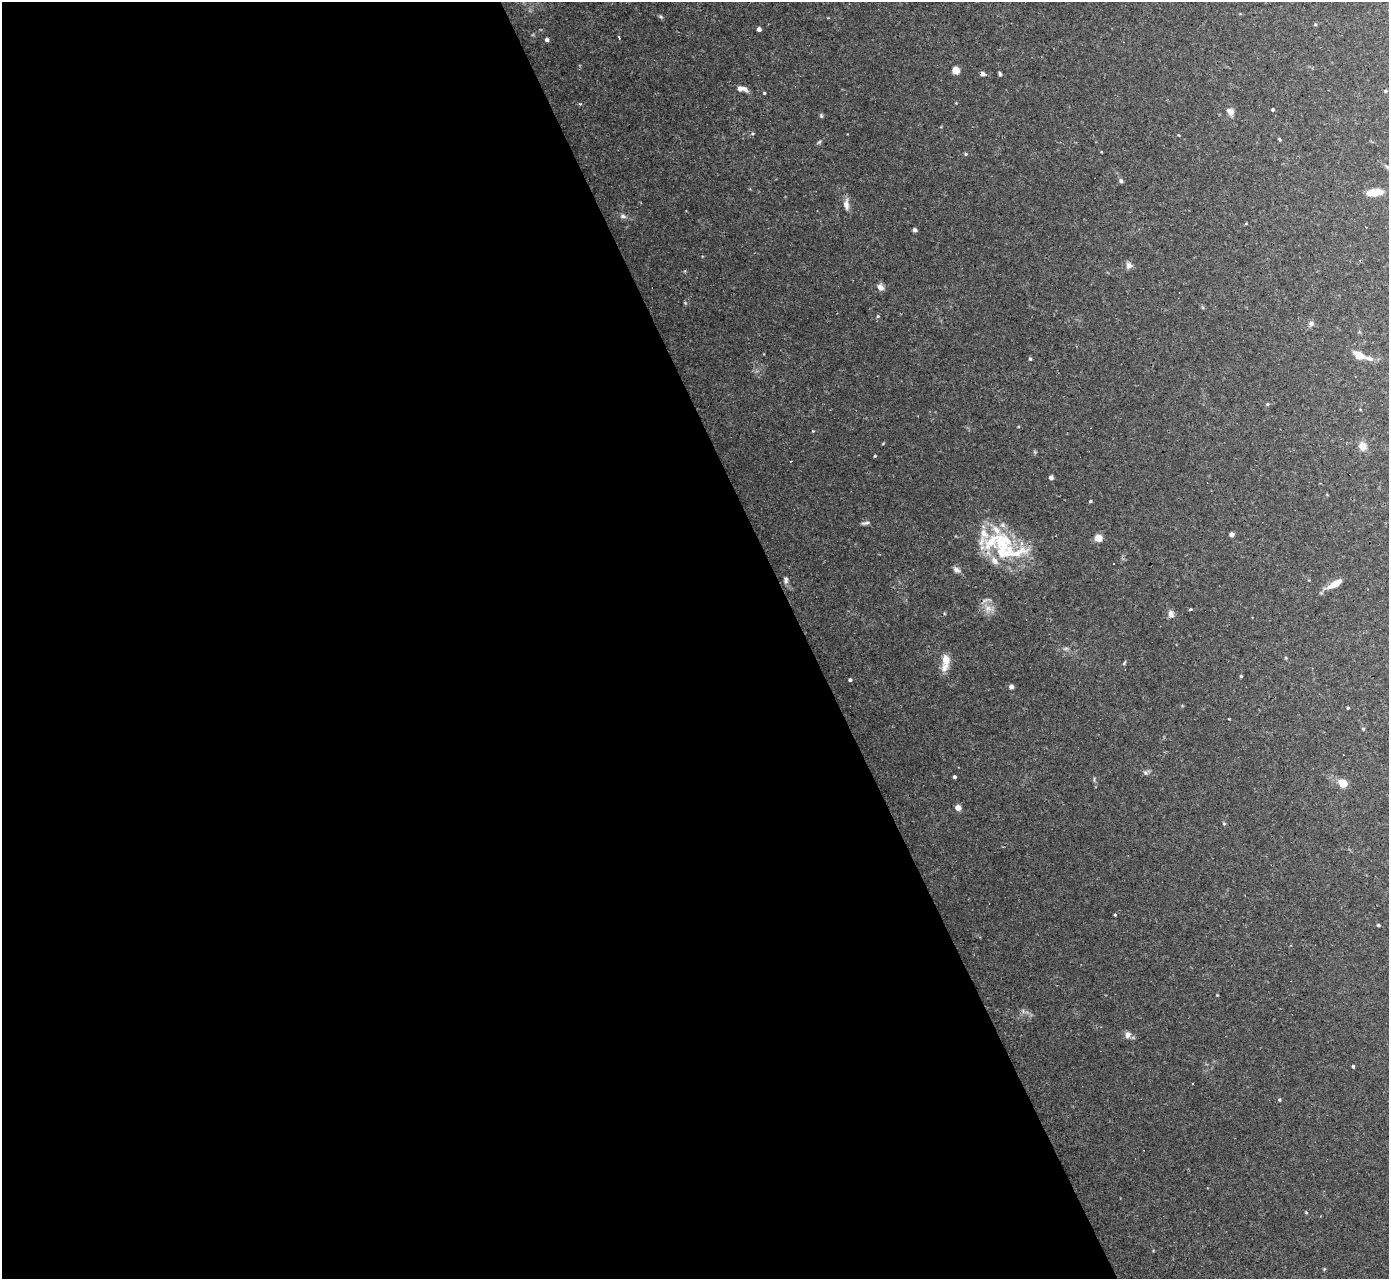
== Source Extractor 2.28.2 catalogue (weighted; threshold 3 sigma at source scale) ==
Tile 9 of 4 x 4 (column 1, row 3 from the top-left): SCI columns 1-1387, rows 1556-2832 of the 5547 x 5534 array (HDU 1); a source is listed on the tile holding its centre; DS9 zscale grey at full resolution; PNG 1391 x 1281 px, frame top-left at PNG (2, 2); no overlay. Shown black and unused: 58% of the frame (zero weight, under 3 of 4 exposures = <1% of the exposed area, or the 3 px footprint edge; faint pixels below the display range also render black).
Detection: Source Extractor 2.28.2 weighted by HDU 2 'WHT'; one run over the whole footprint, this tile lists its part. Background 0.0301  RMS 0.0024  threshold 0.0108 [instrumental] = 3 sigma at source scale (4.5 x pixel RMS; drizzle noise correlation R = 1.50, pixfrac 1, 0.05/0.05 arcsec/px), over >= 5 px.
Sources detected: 81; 1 too faint to see at this stretch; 2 cosmic-ray / hot-pixel residue — not listed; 8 inside a brighter listed object's ellipse — not listed separately; the other 70 listed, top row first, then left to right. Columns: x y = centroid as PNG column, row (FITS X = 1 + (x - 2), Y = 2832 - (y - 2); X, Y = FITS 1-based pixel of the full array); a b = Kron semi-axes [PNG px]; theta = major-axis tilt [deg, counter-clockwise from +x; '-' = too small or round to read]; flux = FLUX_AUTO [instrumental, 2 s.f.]
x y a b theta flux
661 17 6 4 -44 0.36
1315 25 5 3 - 0.24
759 29 4 4 - 1.3
619 38 3 3 - 1.6
547 40 4 4 - 0.79
956 70 5 5 - 5
982 74 5 5 - 1.1
1000 74 5 3 - 0.38
740 89 6 5 - 0.96
1385 91 5 4 - 0.37
764 93 3 3 - 0.25
580 104 5 4 - 0.31
1273 110 3 3 - 0.32
1230 111 11 7 -36 1.2
821 116 6 4 -71 0.31
1279 139 6 3 -70 0.24
966 154 5 4 - 0.31
1387 167 8 4 -10 0.4
1121 181 6 5 - 0.46
1374 192 19 8 5 3.2
846 204 16 7 -87 1.5
623 216 9 6 -8 0.73
915 230 4 4 - 0.77
1129 266 8 7 - 1.1
880 287 8 6 -58 1.3
878 316 5 4 - 0.3
1311 323 7 6 - 0.74
1359 355 14 8 -25 2.7
1030 359 4 3 - 0.33
1267 404 5 4 - 0.33
813 431 3 3 - 0.18
883 443 5 3 - 0.18
1363 446 11 8 -69 2
875 456 3 3 - 0.21
791 461 3 2 - 0.29
1051 478 4 4 - 0.81
1090 501 4 3 - 0.3
865 523 13 3 13 0.53
1232 534 4 4 - 1
1098 538 7 7 - 2.5
1003 541 38 30 -33 16
1113 564 3 3 - 1.7
956 570 10 7 -32 0.84
786 580 9 6 -78 0.6
1335 584 16 6 30 3.4
988 608 11 9 -2 1.8
1190 609 3 3 - 0.42
1171 614 7 6 - 1.5
1066 649 8 4 9 0.46
945 662 21 8 82 3
1124 663 6 3 47 0.28
1241 676 3 3 - 0.25
850 680 3 3 - 0.52
1011 686 5 5 - 0.84
1348 708 3 3 - 0.28
1363 729 4 4 - 0.29
1145 773 7 5 -2 0.57
954 777 3 3 - 0.58
1343 784 5 4 - 8.3
958 807 5 4 - 1.9
1224 824 5 4 - 0.28
1115 915 3 3 - 0.22
1378 925 4 3 - 0.35
1217 995 4 3 - 0.17
1128 1035 9 7 57 1
1353 1066 4 3 - 0.35
1192 1083 2 2 - 0.16
1279 1100 4 4 - 0.31
1306 1213 4 4 - 0.21
1324 1269 4 4 - 0.21
Overlapping masked pixels (flux is a lower limit): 1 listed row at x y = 982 74
Isophote crosses this tile's border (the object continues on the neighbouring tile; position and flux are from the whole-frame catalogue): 1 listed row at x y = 1387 167